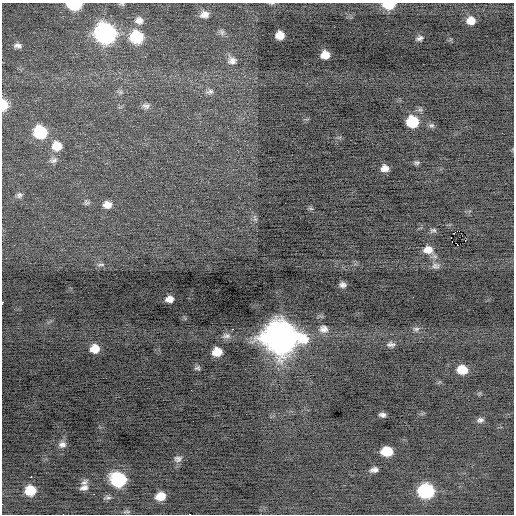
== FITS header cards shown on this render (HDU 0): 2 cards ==
NAXIS1  =                  512 / Axis length
NAXIS2  =                  512 / Axis length

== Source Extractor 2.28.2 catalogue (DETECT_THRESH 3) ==
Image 512 x 512 px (HDU 0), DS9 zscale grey, 1 PNG px = 1 image px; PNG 516 x 516 px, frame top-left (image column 1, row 512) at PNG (2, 3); no overlay
Background -0.267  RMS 0.74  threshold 2.21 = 3 sigma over >= 5 px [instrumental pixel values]
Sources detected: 69; all 69 listed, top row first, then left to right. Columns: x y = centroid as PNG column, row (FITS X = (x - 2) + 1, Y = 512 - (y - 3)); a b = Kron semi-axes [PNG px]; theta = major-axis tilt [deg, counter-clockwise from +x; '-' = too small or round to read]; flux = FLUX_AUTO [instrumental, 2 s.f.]
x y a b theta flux
272 3 6 4 19 61
122 4 7 4 -3 70
74 5 11 6 -2 2400
388 5 12 6 -1 1200
204 14 11 8 6 320
139 20 12 10 -6 330
471 21 10 8 0 520
222 32 9 6 -63 150
105 33 12 11 - 16000
280 35 8 7 - 560
136 37 12 11 - 2500
419 38 9 6 22 150
18 46 10 6 -8 200
325 55 8 7 - 560
232 61 13 11 -6 320
120 92 6 6 - 120
210 92 11 6 14 170
3 105 10 6 89 1100
146 106 11 8 -2 210
412 122 9 9 - 1900
431 125 8 6 -26 120
40 132 11 10 - 2800
57 146 12 11 - 760
53 160 12 8 7 220
417 163 7 5 0 98
385 168 7 6 - 310
19 195 8 7 - 150
86 202 8 7 - 130
107 205 9 8 - 360
311 209 7 4 -19 77
255 218 12 6 -78 160
433 230 9 5 15 110
453 233 2 2 - 38
451 237 3 2 - 200
465 240 3 2 - 87
458 245 3 2 - 920
428 250 12 9 2 500
101 265 12 4 3 140
435 266 11 8 -3 200
342 285 6 5 - 170
169 299 7 6 - 330
2 303 3 2 - 330
232 329 3 2 - 560
323 329 13 10 -5 350
416 329 10 6 1 140
226 336 12 7 2 230
280 337 16 14 -11 83000
391 344 11 7 0 190
95 349 9 8 - 690
217 352 8 7 - 760
197 368 8 5 13 100
462 370 10 8 -7 910
382 415 6 4 -11 150
480 420 8 6 6 150
62 444 9 8 - 220
387 451 9 7 0 1300
178 459 11 8 10 190
374 470 7 5 12 200
31 477 2 2 - 410
118 480 11 9 -16 4800
84 483 11 7 42 190
84 488 10 7 21 210
30 490 9 8 - 1100
426 491 10 9 - 6200
94 494 2 2 - 31
160 496 9 7 14 670
108 497 10 5 3 120
126 512 10 4 4 89
190 514 3 2 - 1300
At the frame edge (FLAGS 8, measured only in part): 7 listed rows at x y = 272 3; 122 4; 74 5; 388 5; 3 105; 2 303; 190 514